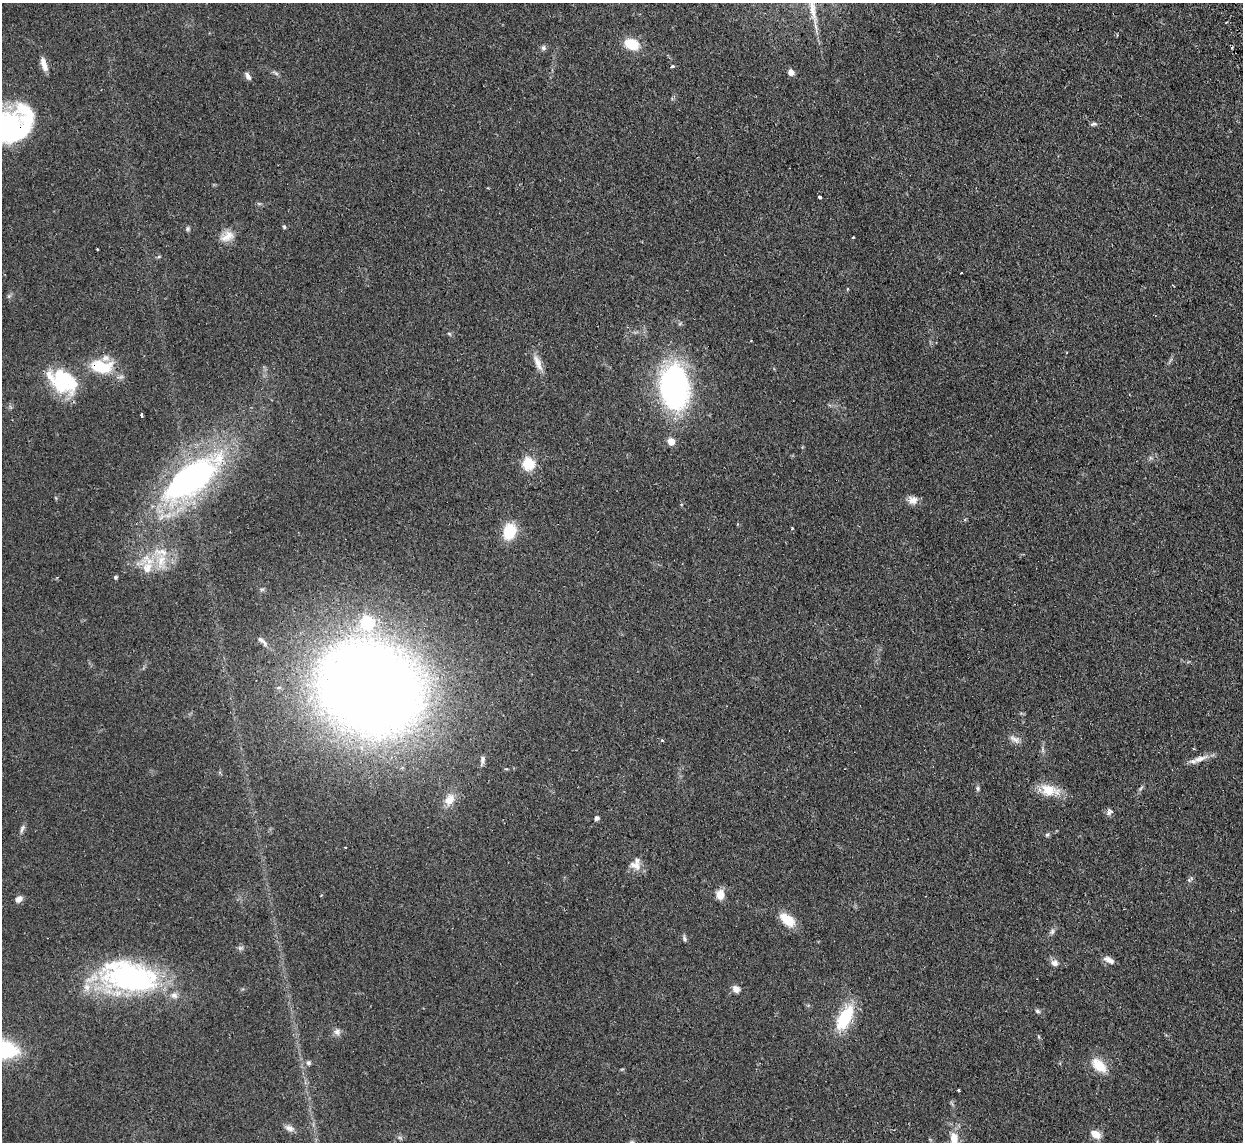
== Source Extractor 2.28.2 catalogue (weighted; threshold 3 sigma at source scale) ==
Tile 10 of 4 x 4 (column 2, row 3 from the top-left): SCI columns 1275-2515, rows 1302-2441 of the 5029 x 5001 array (HDU 1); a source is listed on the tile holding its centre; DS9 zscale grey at full resolution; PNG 1245 x 1144 px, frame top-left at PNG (2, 3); no overlay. Shown black and unused: <1% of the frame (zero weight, under 2 of 3 exposures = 4% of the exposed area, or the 3 px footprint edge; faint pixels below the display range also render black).
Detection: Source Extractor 2.28.2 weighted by HDU 2 'WHT'; one run over the whole footprint, this tile lists its part. Background 0.095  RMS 0.0059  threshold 0.0263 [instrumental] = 3 sigma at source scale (4.5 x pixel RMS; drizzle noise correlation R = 1.50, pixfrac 1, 0.05/0.05 arcsec/px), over >= 5 px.
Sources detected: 77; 1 inside a brighter object's white glare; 2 cosmic-ray / hot-pixel residue — not listed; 5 inside a brighter listed object's ellipse — not listed separately; the other 69 listed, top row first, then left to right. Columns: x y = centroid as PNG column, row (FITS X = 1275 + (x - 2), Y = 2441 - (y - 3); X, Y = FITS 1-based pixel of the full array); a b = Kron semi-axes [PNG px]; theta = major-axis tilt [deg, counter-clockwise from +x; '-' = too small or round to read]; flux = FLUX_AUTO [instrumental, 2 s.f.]
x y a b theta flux
631 44 16 11 -18 14
543 48 7 6 - 1.4
44 64 17 6 -73 4.7
672 66 4 3 - 1.8
791 72 7 6 - 3
276 73 10 4 -34 1.3
248 76 10 5 -57 2.3
1094 124 8 5 10 1.2
8 125 54 37 19 120
819 197 3 3 - 1.2
284 227 5 4 - 0.76
188 229 6 5 - 1
227 237 20 11 25 6.4
853 237 3 3 - 0.83
159 256 6 3 20 0.69
961 273 3 3 - 1.8
538 363 25 8 -66 5.6
101 367 29 16 -7 21
63 381 35 25 -31 37
674 387 43 27 -85 140
142 415 3 3 - 2.5
671 441 5 5 - 9.8
528 464 6 6 - 56
191 479 78 32 36 160
913 500 13 10 -11 4.2
792 528 3 3 - 0.52
509 531 17 13 71 18
161 561 21 12 77 11
147 568 19 13 59 10
115 577 4 4 - 1.1
367 622 7 7 - 40
279 687 6 4 19 0.86
370 689 70 59 -27 1200
1014 739 16 7 -29 3.1
662 740 4 3 - 0.74
1200 759 25 7 17 5.1
482 760 13 5 81 2.1
978 788 7 5 89 1.1
1141 788 8 4 53 1
1049 790 26 13 -13 12
449 800 17 11 58 7.3
1109 812 10 6 58 1.9
596 818 5 4 - 2
22 829 13 4 71 1.8
1047 835 6 5 - 0.99
635 865 18 10 -19 5.6
1190 879 11 4 36 1.1
720 894 12 9 87 5.7
19 899 9 6 37 3.1
787 920 20 10 -39 12
1052 931 9 6 80 1.7
685 939 9 4 -74 1.3
240 948 6 5 - 1.2
1109 960 14 7 -25 3.4
1054 963 10 8 -18 2.9
131 978 65 34 -8 120
736 989 9 8 - 3.4
1038 1011 6 5 - 1.3
845 1018 30 14 60 28
337 1032 9 9 - 2.5
1038 1036 6 3 -70 0.66
3 1049 24 14 -7 60
308 1063 6 6 - 1.3
1099 1065 21 12 -43 11
958 1090 3 2 - 0.85
289 1128 12 7 -27 2.8
1095 1134 12 8 -29 5.6
400 1138 7 4 -19 1
954 1139 16 10 -87 8.4
Overlapping masked pixels (flux is a lower limit): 2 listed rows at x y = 8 125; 101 367
Isophote crosses this tile's border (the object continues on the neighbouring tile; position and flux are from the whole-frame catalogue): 3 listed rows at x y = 8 125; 3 1049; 954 1139